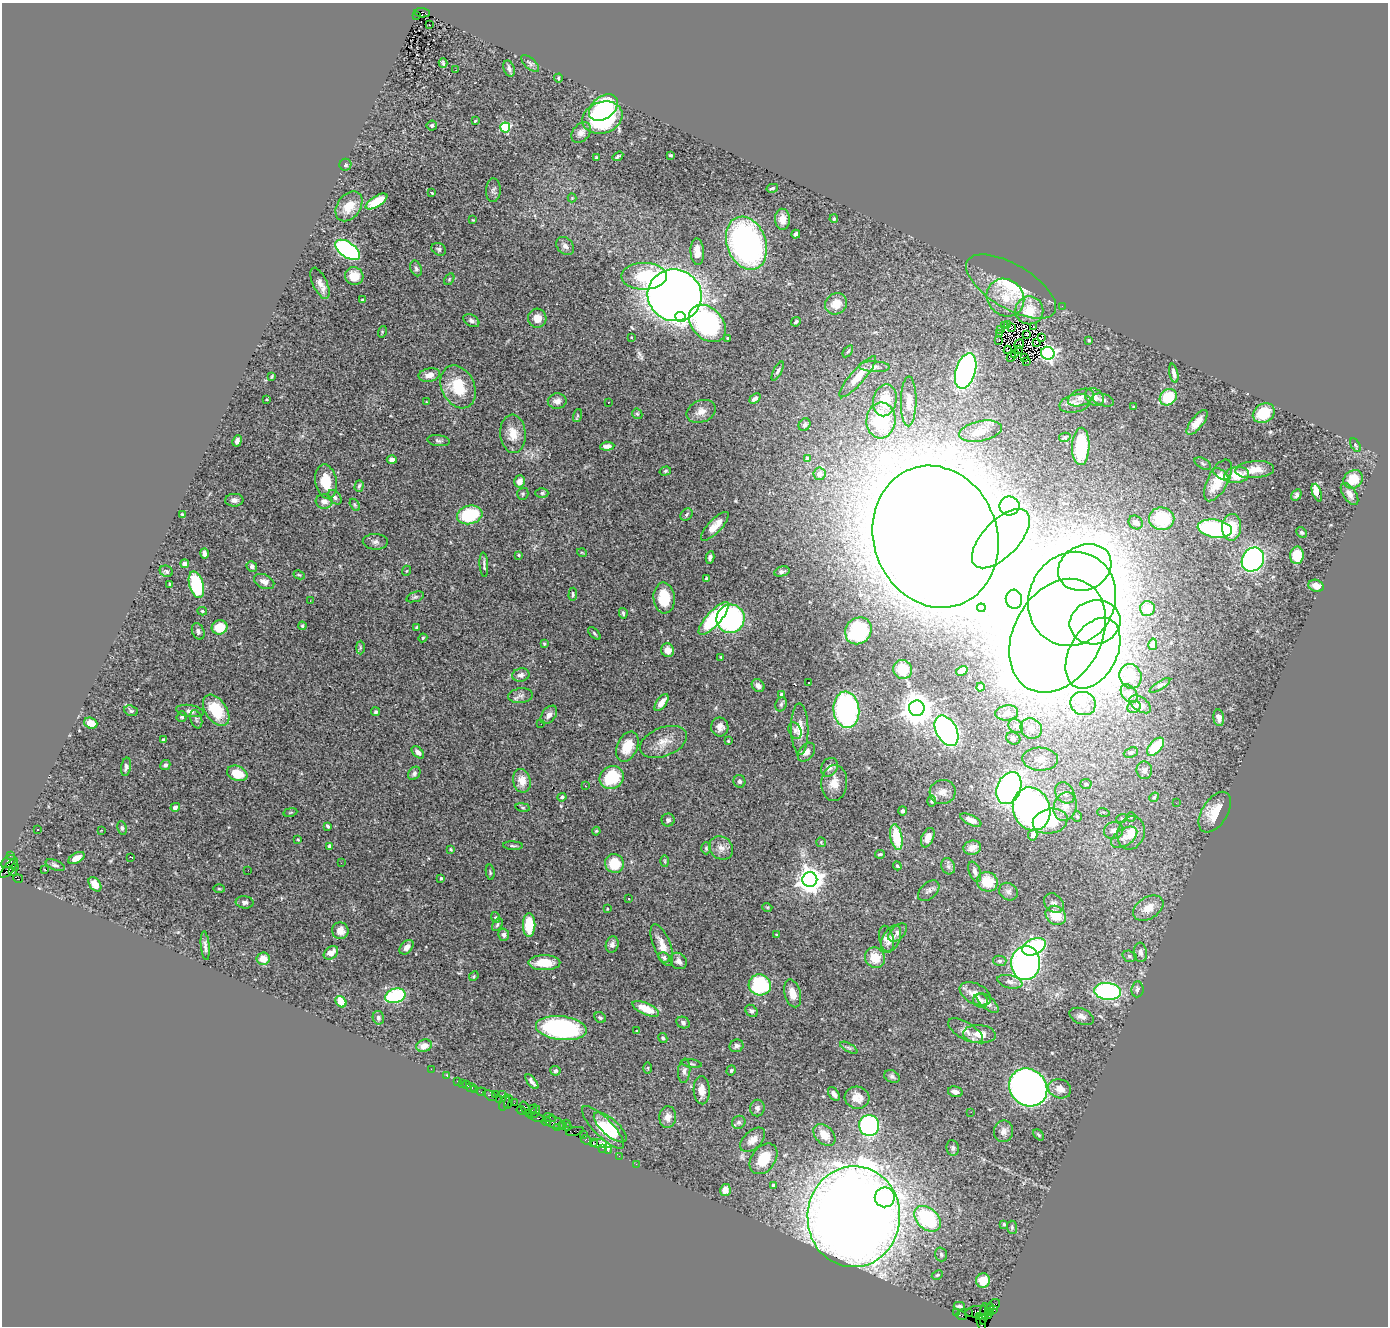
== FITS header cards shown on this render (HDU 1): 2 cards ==
NAXIS1  =                 1386
NAXIS2  =                 1324

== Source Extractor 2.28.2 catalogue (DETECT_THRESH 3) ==
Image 1386 x 1324 px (HDU 1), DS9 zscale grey, 1 PNG px = 1 image px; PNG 1390 x 1328 px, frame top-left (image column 1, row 1324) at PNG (2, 3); each listed source drawn as its Kron ellipse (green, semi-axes under 4 px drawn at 4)
Background 1.65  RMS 0.065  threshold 0.196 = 3 sigma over >= 5 px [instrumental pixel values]
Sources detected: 456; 2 with non-positive FLUX_AUTO (blend fragments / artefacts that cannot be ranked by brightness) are neither listed nor drawn; the other 454 listed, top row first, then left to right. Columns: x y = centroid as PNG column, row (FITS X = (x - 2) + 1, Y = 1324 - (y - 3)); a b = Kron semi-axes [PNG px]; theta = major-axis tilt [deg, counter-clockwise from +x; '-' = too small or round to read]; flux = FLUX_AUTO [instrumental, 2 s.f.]
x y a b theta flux
422 13 8 4 -3 410
417 16 2 2 - 90
429 25 2 2 - 3.9
443 63 4 2 - 5.9
530 64 11 5 -41 13
509 68 8 5 -70 15
456 70 3 2 - 8.8
558 78 4 4 - 5.7
603 107 16 11 39 270
602 118 20 15 20 490
475 121 3 2 - 3.3
432 125 5 5 - 7.9
505 127 5 5 - 320
581 133 11 8 50 23
670 155 3 2 - 4.7
618 156 5 3 - 7.7
596 157 3 2 - 3.8
345 165 6 6 - 7.9
772 188 6 3 13 6.2
493 190 12 7 88 14
432 193 3 2 - 4.9
572 198 4 4 - 4
377 201 12 5 32 100
349 206 16 11 53 60
782 219 10 7 -87 39
834 219 4 3 - 5.5
473 220 3 2 - 3.5
796 234 4 4 - 14
746 243 27 19 -70 1200
565 246 10 7 -43 19
439 249 7 6 - 10
348 250 14 7 -35 780
697 252 13 6 -86 45
416 268 8 5 -66 11
354 276 9 8 - 52
644 276 23 13 1 210
449 279 6 4 61 5.1
320 283 17 7 -65 27
1011 287 51 22 -31 230
675 295 27 26 - 6400
1005 298 20 17 -45 100
363 300 3 3 - 13
836 304 11 10 - 58
1062 306 2 2 - 22
1029 310 14 14 - 77
681 317 5 5 - 240
537 318 9 9 - 45
471 321 8 5 -30 13
796 322 5 3 - 7.4
707 323 21 15 -46 760
1008 325 2 2 - 2.3
1005 326 2 2 - 5
1011 327 2 2 - 4.3
1034 327 4 2 - 8.4
1000 330 2 2 - 3.3
382 332 6 3 74 4.3
1000 334 2 2 - 0.3
1026 334 3 2 - 3.3
631 337 3 2 - 3.5
1042 337 4 2 - 17
728 338 3 3 - 5.6
999 340 2 2 - 2.2
1089 340 3 2 - 4.1
1036 342 4 2 - 2
1019 344 5 3 - 2.4
1008 350 4 2 - 6.1
1018 350 4 3 - 4.5
848 351 7 3 54 5.4
1015 353 2 2 - 4.4
1048 353 7 6 - 1200
1011 357 5 2 - 1.9
1024 357 3 2 - 3.3
1027 361 3 2 - 5.4
874 367 15 5 -2 19
778 371 10 4 63 11
966 371 18 10 73 1300
1174 373 10 4 -78 21
429 375 11 6 11 30
272 377 3 2 - 4.5
858 377 26 7 49 84
458 387 22 16 -64 160
1094 397 10 8 -39 33
1168 397 9 7 38 160
755 398 6 4 39 13
1081 398 13 8 20 34
267 399 3 2 - 3.6
885 400 16 11 77 110
1103 400 11 6 -17 16
557 401 9 7 6 30
909 401 25 8 89 45
426 402 3 2 - 3.1
608 402 3 2 - 4.5
1075 403 16 9 13 30
1133 406 4 2 - 3.7
701 411 15 11 23 37
1264 413 11 9 32 140
637 414 6 4 -43 6.1
578 416 7 4 71 6.4
881 420 18 14 85 310
1197 422 15 6 52 58
804 425 7 5 59 11
981 431 22 10 12 54
513 434 19 13 -85 71
1065 437 6 4 13 6.7
237 441 6 4 64 15
439 441 11 5 -7 11
1355 445 7 4 -60 6.1
607 446 7 4 5 24
1081 446 18 8 88 240
807 458 4 3 - 27
392 460 5 4 - 17
1203 464 9 5 -29 8.3
1255 470 19 8 4 52
665 471 6 4 17 6.4
820 474 6 6 - 24
1221 474 8 4 -35 23
1237 475 12 8 9 88
1353 479 10 8 36 89
1218 480 23 10 63 99
326 481 17 11 -79 99
520 481 6 5 - 27
359 486 6 3 73 7.8
542 493 6 5 - 9.2
1317 493 9 4 -70 62
523 494 6 5 - 7.2
1349 494 12 6 -56 27
1296 495 6 5 - 11
335 497 8 5 -51 12
234 500 9 6 2 16
324 501 8 7 - 21
355 505 7 4 -60 6.2
1009 506 10 9 - 450
686 514 7 5 47 9.5
183 515 4 3 - 6
470 515 13 9 14 250
1162 519 13 11 -7 240
1136 522 7 6 - 26
715 526 19 6 46 56
1232 527 13 9 88 120
1215 528 17 9 -8 530
1302 532 6 5 - 8.6
935 537 72 61 -70 25000
1001 539 37 18 46 1600
375 542 12 8 -2 16
205 553 5 4 - 14
582 553 5 3 - 3.5
519 555 3 2 - 5.4
1297 555 9 7 87 98
710 557 6 4 80 13
1253 559 12 10 57 1000
185 564 4 4 - 19
484 565 12 3 -86 11
252 566 5 5 - 18
1085 567 27 22 25 1700
166 571 7 5 -25 8.3
406 571 5 3 - 3.6
782 571 8 5 15 12
299 575 6 4 -28 5.5
706 578 4 3 - 5.3
264 581 11 7 -24 32
170 584 4 2 - 5.4
196 585 14 7 -74 320
1316 586 8 6 -18 28
573 594 7 3 88 8.3
415 597 9 4 18 9.2
664 598 15 10 -86 130
1014 599 9 8 - 27
1072 599 48 43 65 9300
310 601 3 2 - 5.3
981 608 4 4 - 9.3
1147 608 7 7 - 50
202 611 5 3 - 5.6
623 613 5 3 - 7.4
714 618 21 7 48 350
730 619 14 14 - 810
1095 622 25 22 14 2000
302 626 4 4 - 8.3
219 627 8 7 - 98
417 628 3 3 - 6
198 631 8 6 -69 15
858 631 14 12 50 370
594 633 8 3 -46 6.2
1057 636 60 43 60 14000
423 638 4 4 - 4.5
544 644 4 3 - 5.7
1153 644 6 4 78 20
360 647 7 3 -90 5.7
668 650 7 6 - 43
1093 653 38 23 62 4800
721 657 4 3 - 4.2
903 669 10 9 - 110
962 671 6 4 31 18
521 675 9 6 11 17
1130 676 12 11 - 61
808 683 2 2 - 4.3
1160 685 12 3 33 8
758 686 7 5 -45 18
980 687 4 3 - 7.1
781 694 4 4 - 12
1129 694 10 7 -54 22
521 696 12 7 7 20
661 703 10 5 54 38
1083 703 13 11 -21 54
781 704 7 5 69 10
1140 704 12 7 -35 19
1134 707 7 5 23 10
917 708 8 7 - 7900
216 710 17 10 -55 160
846 710 18 13 -85 870
131 711 7 5 -21 11
190 711 14 6 -7 22
376 712 4 4 - 7.7
1007 713 11 7 7 22
549 715 10 6 52 19
182 717 5 5 - 11
1219 718 8 5 -82 26
196 719 9 5 -73 9.3
91 723 7 5 -20 40
541 724 2 2 - 4.7
1016 726 8 6 -43 16
720 727 9 8 - 27
1031 728 11 10 - 37
800 729 25 8 -89 54
795 731 8 6 -67 13
946 731 16 10 -61 1100
1013 738 7 6 - 9.8
163 740 3 3 - 6.5
728 741 4 3 - 4.5
663 742 25 14 21 67
627 747 16 10 66 91
1155 747 11 6 48 150
418 752 7 4 -45 17
806 752 10 7 50 21
1131 752 7 5 22 8.3
1040 759 18 11 -2 49
165 765 5 4 - 12
126 767 9 5 80 12
829 767 10 8 59 24
1144 770 9 8 - 19
237 773 10 7 -21 75
414 773 7 5 53 12
612 777 12 11 - 200
522 781 12 8 -76 48
739 781 6 6 - 11
834 783 18 13 86 57
1086 784 5 5 - 12
585 786 3 2 - 4.1
1009 788 17 12 67 1100
943 792 13 12 - 33
1065 793 11 9 -55 28
562 797 4 4 - 7.3
1154 797 5 4 - 5.8
931 801 5 3 - 5.1
1176 803 3 2 - 4.4
1065 806 14 11 72 50
175 807 5 4 - 16
523 807 7 3 -9 6.5
1032 809 22 18 -70 1600
902 811 4 4 - 9.1
290 812 7 3 10 4.5
1103 812 6 4 -16 4.5
1215 812 23 12 58 90
1077 816 5 5 - 6.8
1131 817 4 4 - 4.5
1122 818 6 3 18 5.7
668 820 6 6 - 12
971 820 11 5 -26 25
1050 821 17 12 12 140
328 826 4 3 - 7.1
122 828 7 4 -81 8.1
38 829 2 2 - 3.7
101 830 3 3 - 4.7
596 831 4 3 - 4.7
1114 831 9 8 - 18
1131 833 17 13 72 70
1033 835 5 4 - 27
896 837 13 6 -80 180
1124 837 14 8 34 28
928 838 10 6 66 28
298 840 4 2 - 3.5
821 842 5 4 - 5
329 846 4 3 - 9.9
513 846 10 4 -3 8.6
706 848 6 5 - 6.5
721 848 12 11 - 35
972 848 9 7 14 32
451 849 4 3 - 4.4
880 854 5 3 - 6.1
10 855 3 3 - 62
130 857 3 2 - 3.5
76 858 9 5 28 33
665 861 6 4 -88 5.3
8 862 8 5 39 300
341 863 3 2 - 5.1
614 864 9 9 - 100
55 865 10 5 -22 12
897 866 4 3 - 5.5
948 866 8 6 -62 12
15 867 3 2 - 67
9 868 12 5 49 540
45 870 3 2 - 15
248 870 2 2 - 3.4
12 872 4 3 - 480
490 872 7 3 -79 5.7
975 872 10 5 -70 17
441 878 3 3 - 7.2
18 879 5 3 - 310
810 880 7 7 - 5400
987 882 10 9 - 100
95 884 8 5 -55 40
219 889 6 4 -1 5.2
929 891 12 8 43 17
1008 892 10 8 -38 16
629 899 3 3 - 14
245 902 9 6 -4 16
1054 903 11 8 -45 20
767 907 5 3 - 4.1
1148 908 16 11 32 58
607 909 3 3 - 3.6
1056 915 11 9 -34 94
495 917 5 4 - 5.3
497 925 7 4 60 7.4
529 925 12 6 -90 130
340 931 8 8 - 31
898 932 11 6 43 23
504 935 6 5 - 14
777 935 4 2 - 4
886 939 13 7 -78 25
891 939 15 8 63 35
612 944 8 6 72 17
662 945 22 8 -69 49
205 946 14 4 -85 16
406 947 8 5 46 23
1034 947 12 8 24 630
1140 952 10 6 -82 18
331 953 8 5 38 44
1129 956 7 5 -16 8.3
664 958 6 5 - 11
875 958 10 10 - 77
263 959 6 6 - 46
678 961 9 7 -40 19
1000 961 7 5 -13 8.3
544 963 16 7 -1 87
1025 963 17 14 83 1600
474 976 5 4 - 4.7
1010 982 13 6 -14 20
760 985 11 10 - 350
1137 989 8 6 85 15
1108 991 13 8 -7 740
793 993 14 8 -74 49
975 994 17 10 -27 45
395 996 10 7 15 340
980 1001 8 6 -26 14
341 1002 6 4 -46 96
988 1003 13 6 -41 29
646 1009 14 5 -24 95
751 1011 7 5 -43 12
1082 1016 13 7 -24 22
378 1018 7 5 -77 11
600 1018 6 5 - 8.3
683 1022 7 5 -26 12
561 1028 25 12 -6 790
636 1031 3 3 - 15
965 1031 20 8 -30 34
979 1034 16 9 -4 57
663 1038 5 4 - 8.5
424 1046 8 6 17 30
737 1046 7 6 - 14
849 1048 9 4 -29 9
692 1064 10 3 -9 8.1
648 1068 5 3 - 4.2
431 1069 2 2 - 17
731 1070 5 4 - 7.7
555 1071 5 5 - 8.7
684 1071 12 6 86 18
447 1076 3 2 - 16
892 1076 8 6 -31 11
457 1081 3 2 - 67
532 1082 9 3 -51 14
463 1083 2 2 - 17
467 1085 3 3 - 100
471 1087 5 3 - 29
1028 1087 20 18 -46 2500
475 1089 3 2 - 13
1060 1089 11 9 -19 36
702 1090 14 8 -86 40
481 1092 4 3 - 150
955 1092 7 5 -13 17
495 1094 3 2 - 150
503 1094 3 2 - 170
834 1094 8 5 -54 20
490 1096 7 4 -34 280
857 1098 12 11 - 50
500 1099 3 2 - 78
504 1102 8 4 68 69
508 1102 7 3 73 130
514 1103 2 2 - 71
525 1108 7 3 -66 120
757 1108 8 7 - 14
521 1110 4 3 - 120
531 1111 7 4 50 270
535 1112 6 3 64 440
971 1112 2 2 - 38
536 1117 8 2 -20 340
668 1117 11 8 86 31
550 1118 6 3 -20 210
546 1122 5 3 - 120
739 1122 7 6 - 11
554 1123 10 5 -21 400
566 1123 3 2 - 21
563 1125 3 2 - 42
869 1125 10 10 - 640
558 1127 2 2 - 21
568 1127 2 2 - 7.4
603 1127 28 9 -45 100
610 1127 20 8 -42 88
575 1131 9 3 12 120
1003 1131 11 9 78 24
584 1134 3 2 - 72
824 1135 13 9 -44 56
1039 1135 6 4 -48 6.4
586 1140 5 3 - 89
753 1140 15 9 44 33
593 1143 4 2 - 88
599 1143 8 4 -2 260
603 1148 3 2 - 74
953 1148 8 6 -81 14
608 1151 3 3 - 41
619 1156 2 2 - 25
764 1159 17 11 54 110
636 1164 2 2 - 32
773 1185 3 3 - 11
725 1190 6 5 - 33
885 1197 10 10 - 200
854 1217 50 46 85 11000
927 1219 15 10 -42 410
1004 1224 4 3 - 5.7
1012 1227 6 5 - 8.6
941 1254 7 6 - 10
937 1275 6 4 27 5.9
983 1281 7 7 - 76
994 1305 7 5 37 250
959 1306 5 3 - 7.5
989 1309 6 3 57 200
993 1309 3 3 - 91
977 1312 11 5 7 560
991 1312 3 3 - 59
956 1313 3 2 - 33
969 1313 3 2 - 51
984 1314 11 3 83 380
988 1315 4 3 - 72
961 1316 5 3 - 84
980 1317 3 3 - 110
981 1324 8 2 -76 60
At the frame edge (FLAGS 8, measured only in part): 1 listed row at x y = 981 1324
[2 non-positive-flux detections neither listed nor drawn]